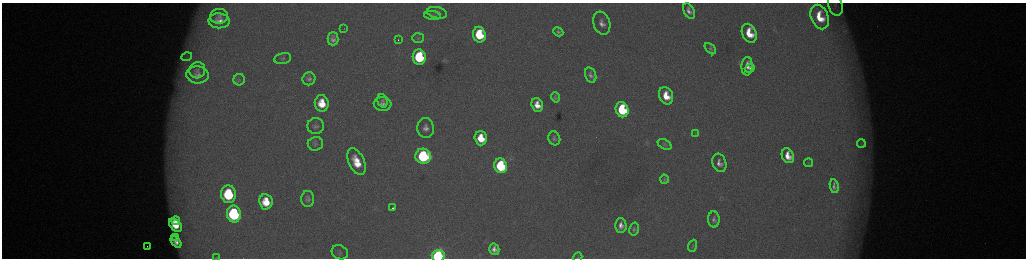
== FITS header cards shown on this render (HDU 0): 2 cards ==
NAXIS1  =                 2048 /fastest changing axis
NAXIS2  =                  512 /next to fastest changing axis

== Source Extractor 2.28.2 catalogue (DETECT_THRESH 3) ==
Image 2048 x 512 px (HDU 0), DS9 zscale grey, zoomed out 1/2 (1 PNG px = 2 x 2 image px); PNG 1028 x 260 px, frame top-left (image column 1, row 511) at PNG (2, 3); each listed source drawn as its Kron ellipse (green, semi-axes under 4 px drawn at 4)
Background 176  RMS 2.1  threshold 6.16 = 3 sigma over >= 5 px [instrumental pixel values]
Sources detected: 72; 4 cannot appear on this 1/2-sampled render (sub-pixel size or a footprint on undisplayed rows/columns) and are neither listed nor drawn; the other 68 listed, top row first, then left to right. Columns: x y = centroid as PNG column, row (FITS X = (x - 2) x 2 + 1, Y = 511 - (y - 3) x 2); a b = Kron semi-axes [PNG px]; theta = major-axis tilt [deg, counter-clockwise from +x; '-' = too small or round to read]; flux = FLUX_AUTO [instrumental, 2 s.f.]
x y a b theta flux
835 5 11 7 -75 2100
689 11 8 5 -62 2200
437 13 10 5 -12 1500
219 16 9 7 5 1900
432 16 8 4 -5 910
820 17 13 8 -66 13000
219 21 10 7 -1 3800
602 23 12 8 -71 3700
344 29 2 1 - 390
558 32 5 3 - 780
749 33 10 7 -65 12000
479 35 8 6 -78 23000
418 38 6 5 - 670
333 39 6 5 - 2100
398 40 2 1 - 300
710 49 7 4 -41 820
187 57 5 3 - 910
419 57 8 6 -82 34000
283 58 9 5 12 1100
747 66 9 5 87 3600
750 68 5 3 - 1500
197 70 8 7 - 1800
197 75 11 8 -4 2700
591 75 8 5 -73 1800
309 79 7 6 - 1700
239 80 6 5 - 1000
666 96 9 7 -67 10000
555 97 5 4 - 940
382 101 7 5 -73 1100
322 103 8 7 - 10000
383 104 9 7 -4 2400
537 105 7 5 -71 5400
622 110 8 6 -69 39000
316 126 8 8 - 1700
426 128 10 8 -86 3200
695 133 4 2 - 310
481 138 7 6 - 11000
554 138 7 6 - 1200
861 143 4 3 - 610
315 144 8 6 9 1400
664 144 7 4 -31 740
423 156 8 7 - 58000
788 156 8 6 -64 6300
357 162 14 7 -65 11000
719 163 9 7 -71 3000
809 163 4 3 - 320
501 166 7 6 - 51000
664 179 4 2 - 480
834 186 7 4 -79 1700
228 194 9 7 -84 35000
308 199 8 6 89 1600
266 202 8 6 -82 11000
393 208 2 2 - 1500
234 214 8 7 - 60000
714 219 8 5 -87 1600
176 221 4 3 - 3200
175 225 8 5 -44 9200
621 225 7 5 -88 3200
634 229 6 4 77 1100
176 237 4 3 - 1000
176 242 7 4 -51 2600
147 246 2 1 - 620
693 246 6 2 70 340
494 249 6 5 - 2500
340 252 8 7 - 1300
438 256 6 6 - 100000
578 257 5 4 - 440
217 258 4 2 - 180
At the frame edge (FLAGS 8, measured only in part): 4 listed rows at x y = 835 5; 438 256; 578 257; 217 258
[4 sub-pixel or undisplayed-footprint detections neither listed nor drawn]